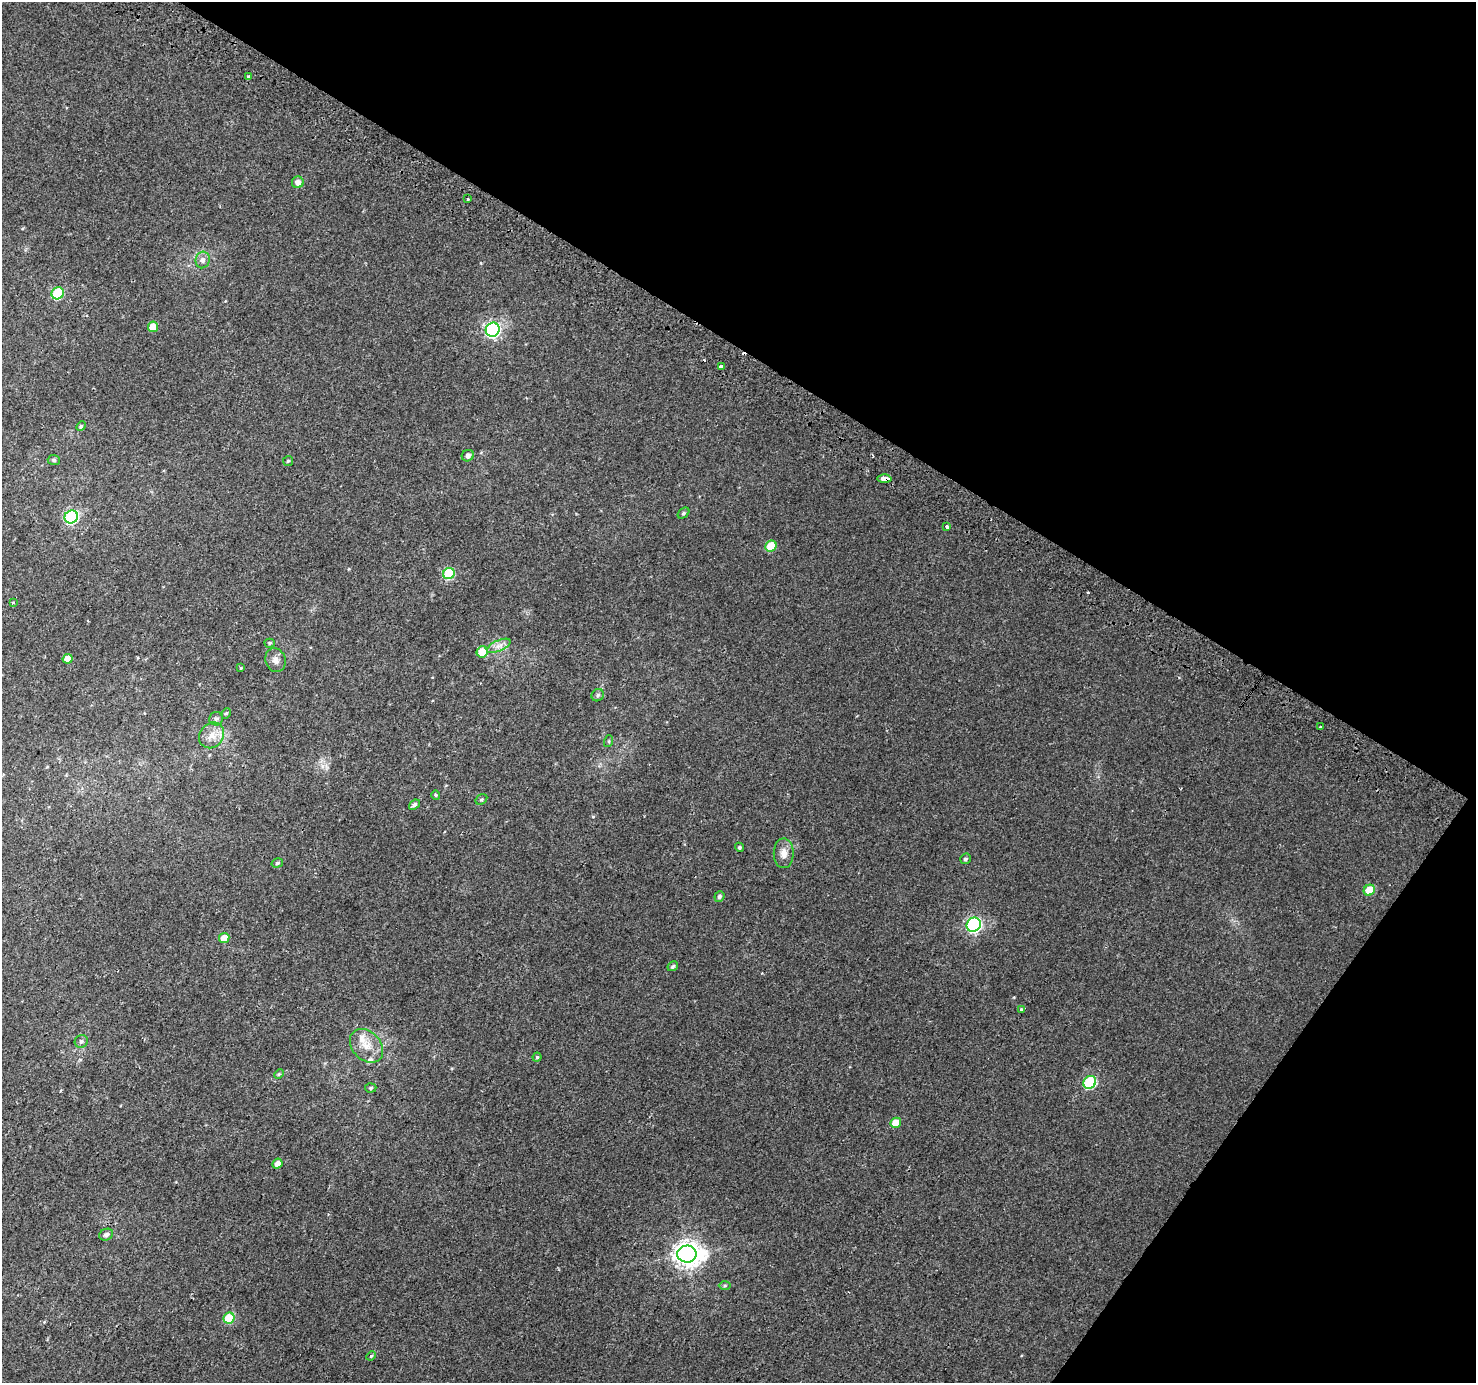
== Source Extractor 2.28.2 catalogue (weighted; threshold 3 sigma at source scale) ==
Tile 8 of 4 x 4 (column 4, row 2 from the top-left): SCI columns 4452-5925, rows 3051-4431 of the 5947 x 6033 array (HDU 1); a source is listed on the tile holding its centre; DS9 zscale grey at full resolution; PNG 1478 x 1385 px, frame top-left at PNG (2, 2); each listed source drawn as its Kron ellipse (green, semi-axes under 4 px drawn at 4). Shown black and unused: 32% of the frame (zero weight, under 2 of 3 exposures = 2% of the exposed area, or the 3 px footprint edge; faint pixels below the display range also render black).
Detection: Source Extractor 2.28.2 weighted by HDU 2 'WHT'; one run over the whole footprint, this tile lists its part. Background 0.00369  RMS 0.0038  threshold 0.0172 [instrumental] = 3 sigma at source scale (4.5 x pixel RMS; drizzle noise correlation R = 1.50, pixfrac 1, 0.0396/0.0396 arcsec/px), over >= 5 px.
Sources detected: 62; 3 cosmic-ray / hot-pixel residue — neither listed nor drawn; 2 inside a brighter listed object's ellipse — not listed separately; the other 57 listed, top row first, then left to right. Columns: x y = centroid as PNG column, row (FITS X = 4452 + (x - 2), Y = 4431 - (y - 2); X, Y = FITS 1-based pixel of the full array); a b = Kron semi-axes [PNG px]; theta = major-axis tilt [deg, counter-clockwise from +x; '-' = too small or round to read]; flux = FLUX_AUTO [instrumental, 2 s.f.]
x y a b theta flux
249 77 3 3 - 2.2
298 182 6 6 - 1.9
467 199 3 3 - 0.9
203 260 8 7 - 1.5
58 293 6 6 - 18
153 327 5 5 - 6.2
493 330 7 6 - 93
721 367 3 3 - 13
81 426 5 4 - 0.45
468 456 6 5 - 1.5
54 460 6 5 - 0.65
288 461 5 5 - 0.57
884 479 7 4 1 17
683 513 6 4 41 0.63
71 517 7 6 - 51
947 527 3 3 - 5.4
771 546 6 5 - 12
449 574 6 5 - 22
13 602 3 3 - 0.44
270 643 5 4 - 0.51
499 646 13 5 23 2.1
482 652 6 5 - 7.2
68 659 5 4 - 4.3
276 660 12 10 -71 2.1
241 668 4 4 - 0.35
598 695 6 5 - 0.73
226 713 5 4 - 0.58
216 719 7 6 - 1.1
1320 727 3 3 - 0.68
212 735 13 11 51 4.1
609 741 6 4 72 0.44
436 795 5 4 - 0.43
481 799 6 4 33 0.58
414 805 6 4 39 0.85
739 847 5 4 - 0.68
784 853 15 10 90 3
965 859 5 5 - 0.74
277 863 6 4 17 0.6
1369 890 6 5 - 7.9
719 896 5 4 - 0.86
974 925 7 6 - 76
224 938 5 5 - 5
673 966 5 4 - 0.78
1022 1010 3 3 - 1.6
81 1041 7 6 - 0.92
366 1046 19 14 -46 5.6
537 1057 4 4 - 0.46
279 1074 5 4 - 0.46
1090 1082 7 6 - 30
371 1088 6 4 4 0.59
896 1123 5 5 - 6.4
277 1164 5 4 - 2.1
106 1235 7 5 25 1.2
687 1254 10 8 1 370
725 1286 6 4 2 0.56
229 1318 6 5 - 17
371 1356 5 4 - 0.43
Overlapping masked pixels (flux is a lower limit): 1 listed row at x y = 884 479